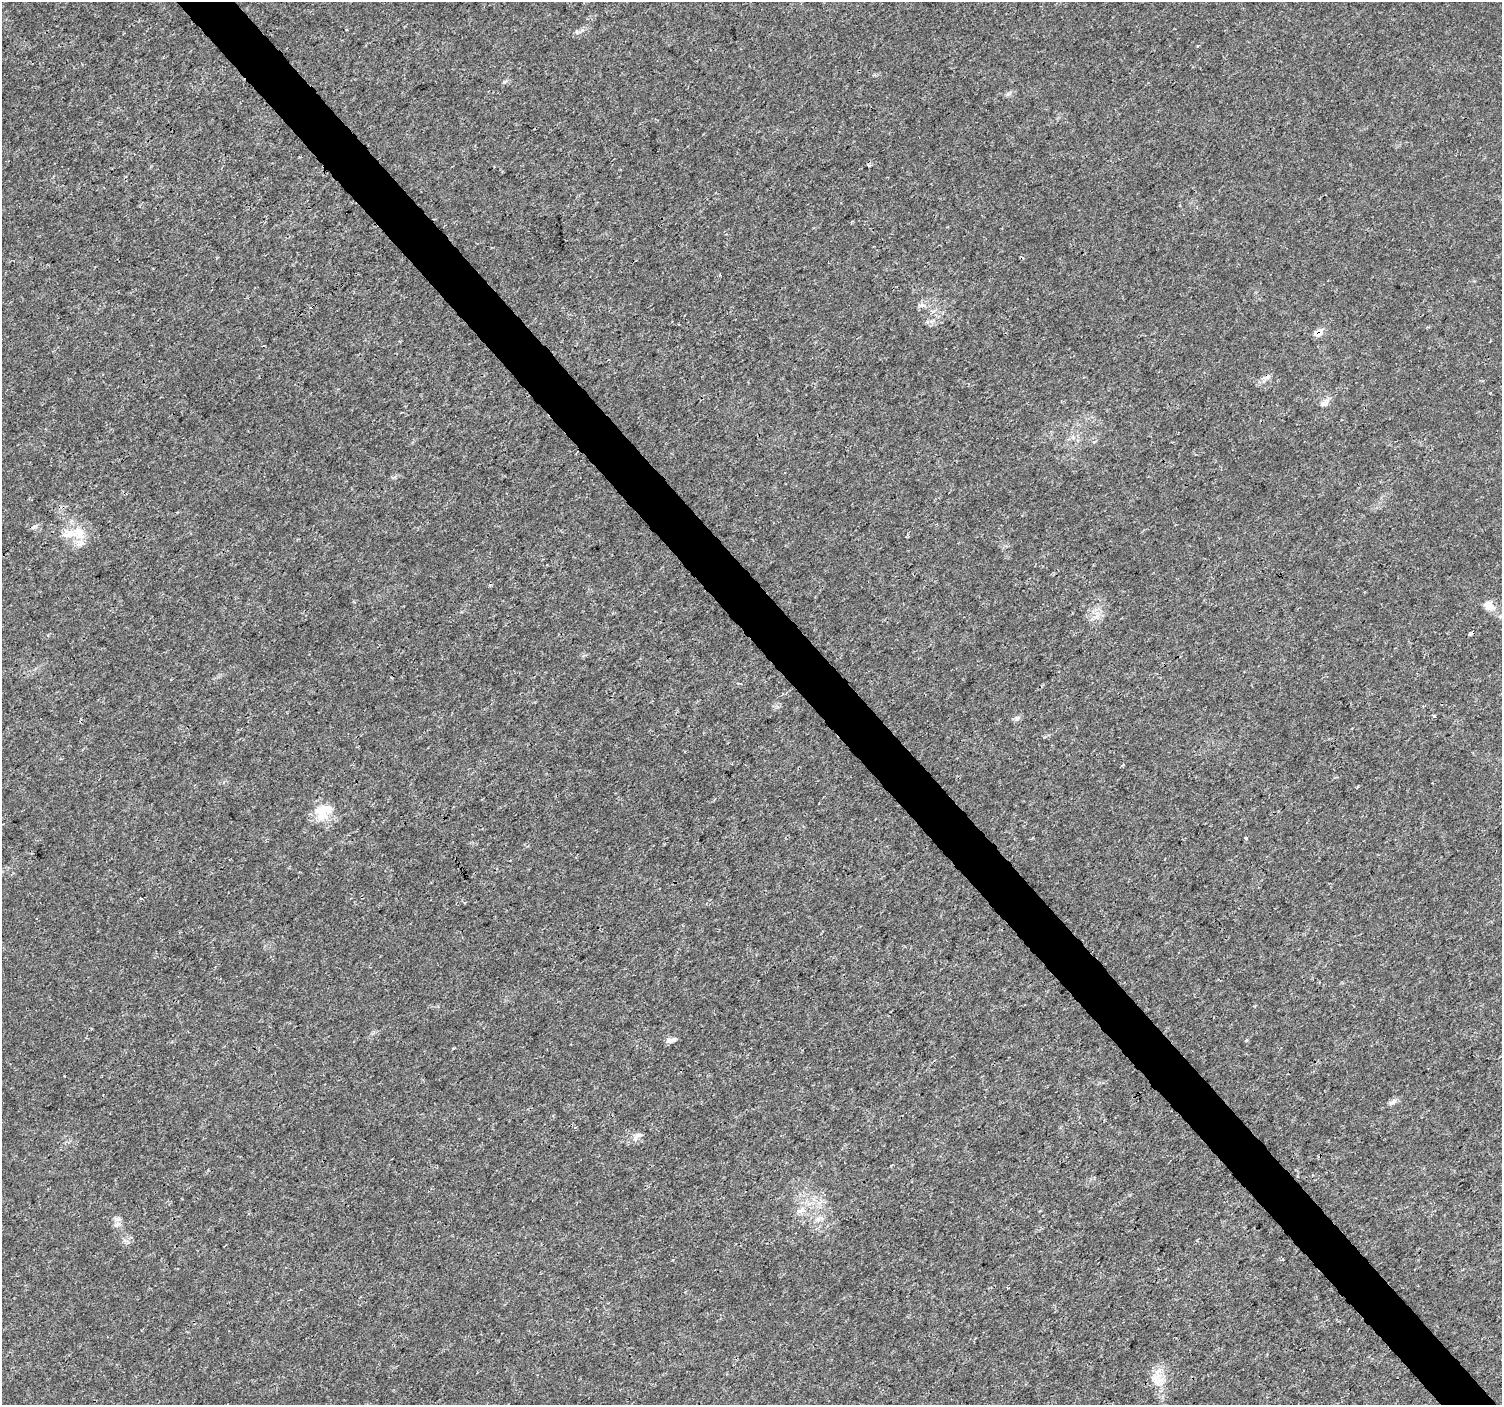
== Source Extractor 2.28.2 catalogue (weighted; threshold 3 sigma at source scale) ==
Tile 6 of 4 x 4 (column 2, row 2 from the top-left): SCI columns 1507-3006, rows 3017-4419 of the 6007 x 5966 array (HDU 1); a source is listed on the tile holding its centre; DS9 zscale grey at full resolution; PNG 1504 x 1407 px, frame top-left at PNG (2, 2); no overlay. Shown black and unused: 4% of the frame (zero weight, under 3 of 4 exposures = <1% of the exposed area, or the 3 px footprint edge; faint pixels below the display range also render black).
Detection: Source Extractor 2.28.2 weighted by HDU 2 'WHT'; one run over the whole footprint, this tile lists its part. Background 0.00477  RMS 0.0014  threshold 0.00631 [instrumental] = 3 sigma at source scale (4.5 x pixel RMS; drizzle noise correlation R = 1.50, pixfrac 1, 0.0396/0.0396 arcsec/px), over >= 5 px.
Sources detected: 25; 3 cosmic-ray / hot-pixel residue — not listed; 2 inside a brighter listed object's ellipse — not listed separately; the other 20 listed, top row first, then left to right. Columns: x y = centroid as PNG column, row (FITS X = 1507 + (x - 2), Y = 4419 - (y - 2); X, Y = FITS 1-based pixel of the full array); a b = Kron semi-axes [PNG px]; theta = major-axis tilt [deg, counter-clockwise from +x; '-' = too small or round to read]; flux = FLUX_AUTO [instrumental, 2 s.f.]
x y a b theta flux
868 165 3 3 - 0.27
720 275 4 3 - 0.14
922 305 9 3 4 0.33
1319 333 15 8 39 0.85
1325 403 12 8 31 0.67
79 533 17 14 -68 2.5
1489 607 14 11 -9 1.1
1469 633 5 4 - 0.22
1434 716 3 3 - 0.28
1017 718 6 6 - 0.33
323 811 26 19 38 3.2
1246 838 3 3 - 0.38
671 1040 12 6 14 0.56
1246 1040 4 4 - 0.16
1393 1102 13 6 38 0.54
637 1136 15 6 41 0.69
799 1211 8 5 7 0.47
818 1219 7 4 90 0.36
117 1224 11 5 18 0.49
1158 1380 21 14 -53 2.3
Overlapping masked pixels (flux is a lower limit): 1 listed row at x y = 1319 333
Unlisted compact peaks at least as high as the median listed source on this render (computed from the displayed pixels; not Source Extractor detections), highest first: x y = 577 32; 504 82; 927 322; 1008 94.